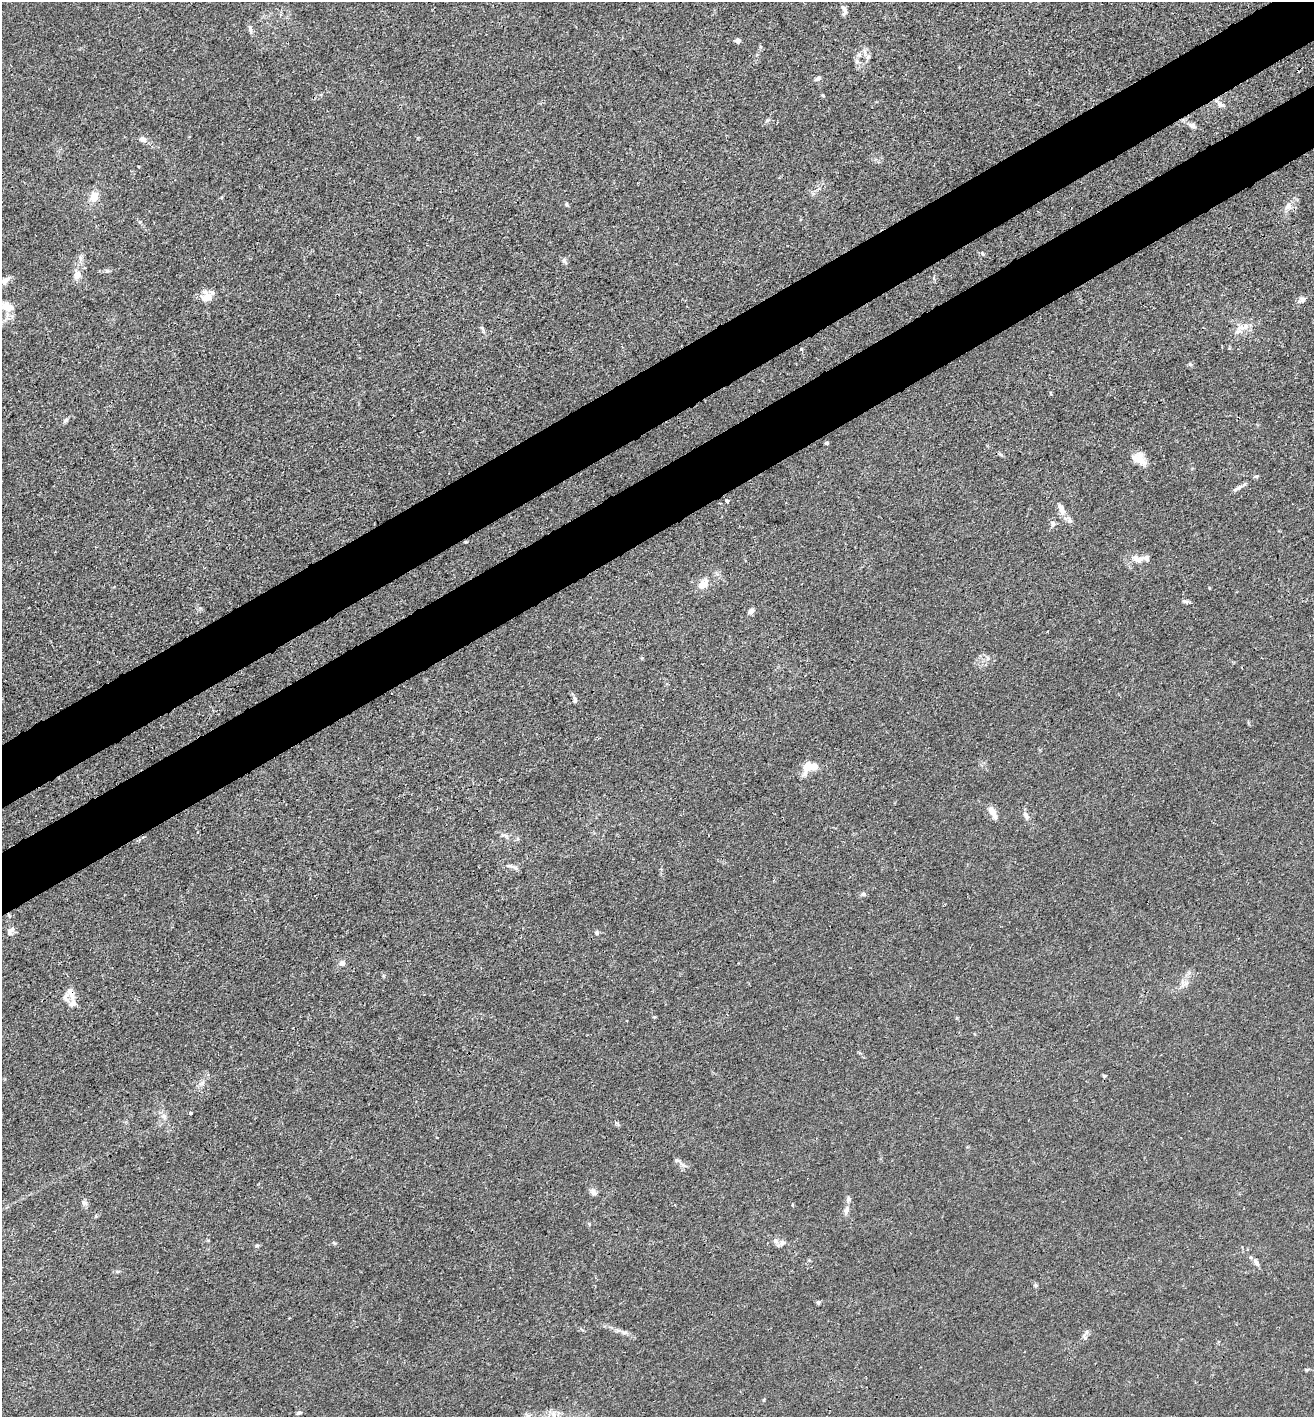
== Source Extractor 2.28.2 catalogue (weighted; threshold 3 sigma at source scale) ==
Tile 10 of 4 x 4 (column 2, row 3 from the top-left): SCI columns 1511-2822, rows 1497-2911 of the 5777 x 5823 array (HDU 1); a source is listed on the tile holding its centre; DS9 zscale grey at full resolution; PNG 1316 x 1419 px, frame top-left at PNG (2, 2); no overlay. Shown black and unused: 9% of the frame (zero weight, under 3 of 4 exposures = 7% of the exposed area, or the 3 px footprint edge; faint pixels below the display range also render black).
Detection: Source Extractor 2.28.2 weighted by HDU 2 'WHT'; one run over the whole footprint, this tile lists its part. Background 0.027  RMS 0.003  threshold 0.0137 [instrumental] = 3 sigma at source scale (4.5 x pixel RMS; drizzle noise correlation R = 1.50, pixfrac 1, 0.05/0.05 arcsec/px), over >= 5 px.
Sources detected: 71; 5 inside a brighter listed object's ellipse — not listed separately; the other 66 listed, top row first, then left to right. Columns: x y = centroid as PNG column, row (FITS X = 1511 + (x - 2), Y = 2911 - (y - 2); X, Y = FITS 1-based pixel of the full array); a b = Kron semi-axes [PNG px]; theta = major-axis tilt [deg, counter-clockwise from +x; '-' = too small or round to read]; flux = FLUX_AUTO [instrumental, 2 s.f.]
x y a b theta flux
844 10 13 6 -76 1.2
250 29 11 5 -78 0.89
737 40 5 4 - 1.4
859 55 7 5 44 0.79
868 57 8 4 45 0.71
818 78 8 4 35 0.8
823 95 4 3 - 0.47
1221 105 10 7 -17 1.2
767 121 7 4 45 0.49
1192 125 8 6 -20 1.1
143 139 8 6 -19 1.4
139 167 3 2 - 0.24
94 197 13 10 78 3.4
1288 206 12 9 40 2
982 253 6 4 -46 0.41
564 261 9 5 -63 0.85
107 271 6 5 - 0.54
77 275 13 9 76 2.3
5 280 10 8 36 1.8
206 297 15 14 - 3.4
1302 299 10 7 26 1.3
7 307 21 12 -20 4.8
1245 327 14 8 22 2.6
801 349 3 3 - 0.4
1190 364 6 5 - 0.52
65 420 8 5 42 0.62
826 443 4 3 - 0.75
1139 459 19 12 -43 3.7
1239 488 10 6 34 1.1
727 501 4 3 - 2.7
1061 509 17 8 -65 2.4
1053 524 8 6 -83 1.1
1140 559 13 9 19 2.5
702 584 15 10 41 2.9
1184 601 8 5 -16 0.66
751 611 7 5 47 1.3
575 699 9 4 -80 0.66
811 767 21 11 18 5.1
993 812 13 6 -62 3.2
1026 816 11 7 -59 1.5
509 866 12 4 0 0.94
863 894 7 5 -16 0.64
9 932 11 5 79 1
597 933 6 5 - 0.54
342 963 6 6 - 1.4
70 992 19 11 -80 2.7
1104 1076 5 4 - 0.4
190 1113 3 3 - 0.54
163 1116 7 5 -45 0.86
437 1138 3 2 - 0.24
683 1165 14 4 -26 0.99
593 1192 11 7 -44 1.1
84 1203 8 7 - 0.97
792 1205 3 3 - 0.32
847 1210 11 6 79 1.3
589 1224 6 4 -57 0.33
775 1241 9 6 -52 1
782 1243 9 7 71 1.1
257 1245 5 5 - 0.47
1256 1262 12 5 -59 1.1
818 1302 4 4 - 0.64
624 1332 9 4 9 0.76
1087 1332 7 4 71 0.62
1306 1369 8 4 8 0.42
298 1413 7 4 19 0.48
554 1415 15 7 -77 1.8
Overlapping masked pixels (flux is a lower limit): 1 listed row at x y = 70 992
Isophote crosses this tile's border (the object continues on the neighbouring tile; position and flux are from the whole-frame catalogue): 2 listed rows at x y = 7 307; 554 1415
Unlisted compact peaks at least as high as the median listed source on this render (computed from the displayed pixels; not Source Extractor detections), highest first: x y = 566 204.